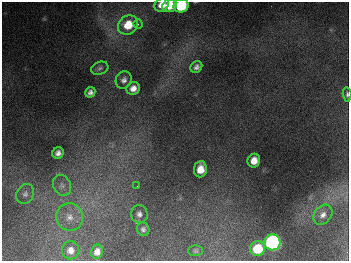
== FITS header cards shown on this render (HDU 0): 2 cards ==
NAXIS1  =                  347
NAXIS2  =                  259

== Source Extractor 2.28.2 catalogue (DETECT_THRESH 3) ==
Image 347 x 259 px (HDU 0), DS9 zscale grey, 1 PNG px = 1 image px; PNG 351 x 263 px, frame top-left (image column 1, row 259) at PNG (2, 2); each listed source drawn as its Kron ellipse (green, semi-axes under 4 px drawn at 4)
Background 677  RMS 52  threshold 155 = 3 sigma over >= 5 px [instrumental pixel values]
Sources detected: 26; all 26 listed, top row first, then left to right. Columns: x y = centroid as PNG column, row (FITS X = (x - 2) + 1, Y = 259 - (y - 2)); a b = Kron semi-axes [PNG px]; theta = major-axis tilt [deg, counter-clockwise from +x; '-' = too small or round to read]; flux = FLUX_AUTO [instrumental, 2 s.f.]
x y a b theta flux
162 5 7 6 - 4.0e+04
170 6 7 6 - 6.4e+04
181 6 8 6 20 2.5e+05
138 24 4 4 - 5.5e+03
128 25 10 9 - 8.8e+04
196 67 6 5 - 1.2e+04
100 68 9 6 21 9.9e+03
124 80 9 7 64 1.5e+04
133 88 7 6 - 2.4e+04
90 92 5 5 - 1.2e+04
347 94 7 4 -86 6.8e+03
58 153 6 5 - 1.4e+04
254 161 7 6 - 3.5e+04
200 169 8 6 84 4.1e+04
62 185 10 8 -65 1.7e+04
137 186 2 2 - 1.5e+03
25 194 10 8 60 1.4e+04
139 214 9 8 - 1.5e+04
323 215 11 8 49 2.1e+04
69 217 14 13 - 4.2e+04
143 229 7 6 - 9.5e+03
272 242 8 8 - 1.1e+06
258 249 7 7 - 1.2e+05
71 250 9 8 - 2.3e+04
196 251 7 5 0 5.9e+03
97 252 7 6 - 2.1e+04
At the frame edge (FLAGS 8, measured only in part): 2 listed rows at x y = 181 6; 347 94